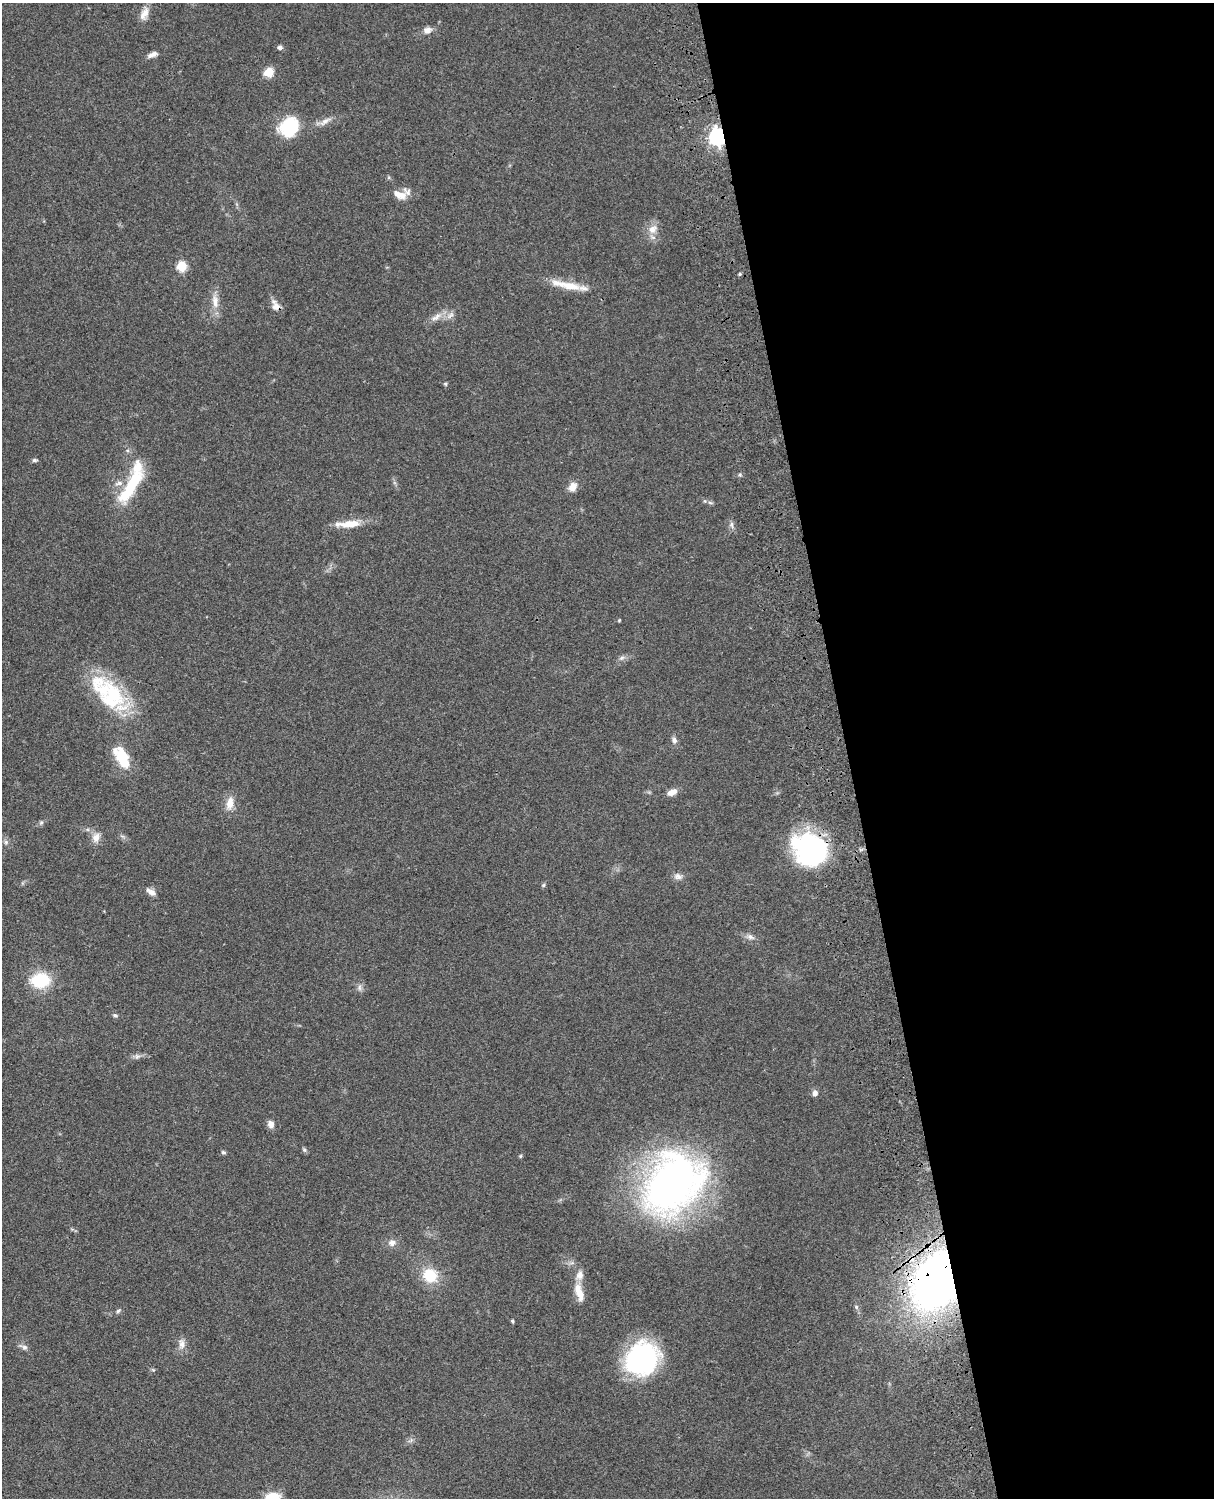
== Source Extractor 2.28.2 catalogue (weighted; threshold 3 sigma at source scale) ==
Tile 8 of 4 x 3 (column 4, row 2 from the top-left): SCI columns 3758-4969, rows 1773-3268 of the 5088 x 4927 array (HDU 1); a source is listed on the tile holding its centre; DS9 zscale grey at full resolution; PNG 1216 x 1500 px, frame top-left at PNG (2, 3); no overlay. Shown black and unused: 30% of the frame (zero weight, under 3 of 4 exposures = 6% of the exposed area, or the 3 px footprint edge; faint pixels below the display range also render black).
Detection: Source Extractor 2.28.2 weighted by HDU 2 'WHT'; one run over the whole footprint, this tile lists its part. Background 0.0889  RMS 0.0061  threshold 0.0275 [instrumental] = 3 sigma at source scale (4.5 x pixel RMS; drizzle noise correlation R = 1.50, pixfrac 1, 0.05/0.05 arcsec/px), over >= 5 px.
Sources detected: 68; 6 inside a brighter listed object's ellipse — not listed separately; the other 62 listed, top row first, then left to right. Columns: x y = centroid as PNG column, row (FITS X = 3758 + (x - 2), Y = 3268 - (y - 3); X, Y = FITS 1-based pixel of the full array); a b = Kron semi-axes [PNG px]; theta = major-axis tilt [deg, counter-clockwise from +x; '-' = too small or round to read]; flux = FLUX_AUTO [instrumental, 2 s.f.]
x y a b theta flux
144 14 18 9 68 5.4
427 30 12 9 14 3.5
280 48 5 4 - 2.4
152 55 14 6 20 3.1
269 72 5 5 - 27
325 121 19 6 32 4
289 127 19 16 50 33
717 136 7 6 - 250
399 195 17 8 -20 6.5
653 229 15 10 39 6.1
182 266 6 5 - 35
740 274 4 3 - 0.88
570 286 32 10 -11 14
215 301 22 9 -83 6.8
276 307 11 10 - 4.2
450 315 13 6 43 3.1
436 317 18 7 34 4.9
445 384 5 4 - 0.87
35 460 7 4 0 1.2
740 475 5 5 - 0.99
131 486 49 13 58 33
572 487 11 9 59 5.4
710 503 8 4 -9 1.2
350 524 28 9 6 12
731 525 10 5 -86 2
619 620 4 3 - 0.6
622 658 8 6 21 1.8
112 696 50 33 -64 52
674 740 10 6 -80 2.3
122 757 26 12 -61 21
672 792 12 6 26 4.9
230 803 19 9 81 6.6
41 823 7 5 67 1.2
96 837 15 11 72 5
6 842 6 6 - 1.6
810 849 33 29 -34 110
678 876 12 8 -11 3
543 885 5 5 - 0.9
151 892 13 6 -33 3.4
750 937 11 7 -22 2.8
40 980 16 12 1 33
359 987 10 4 -90 1.8
115 1015 7 5 -12 1.2
137 1056 8 7 - 1.9
815 1093 7 6 - 2.7
271 1124 9 8 - 3.1
304 1150 6 5 - 1.1
223 1152 6 5 - 1.1
520 1156 5 4 - 0.73
672 1183 58 41 51 370
392 1243 11 9 0 3.5
430 1275 16 15 - 18
937 1281 38 27 65 430
579 1292 25 10 -74 8.6
856 1307 6 5 - 1
118 1311 7 5 31 1.2
512 1321 5 4 - 0.71
182 1344 16 9 -87 4.4
24 1347 13 6 -21 2.4
642 1359 32 28 43 100
153 1370 5 5 - 0.81
272 1497 15 9 12 17
Overlapping masked pixels (flux is a lower limit): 4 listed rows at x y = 717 136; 276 307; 810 849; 937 1281
Isophote crosses this tile's border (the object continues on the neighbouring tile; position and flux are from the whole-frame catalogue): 1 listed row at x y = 272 1497